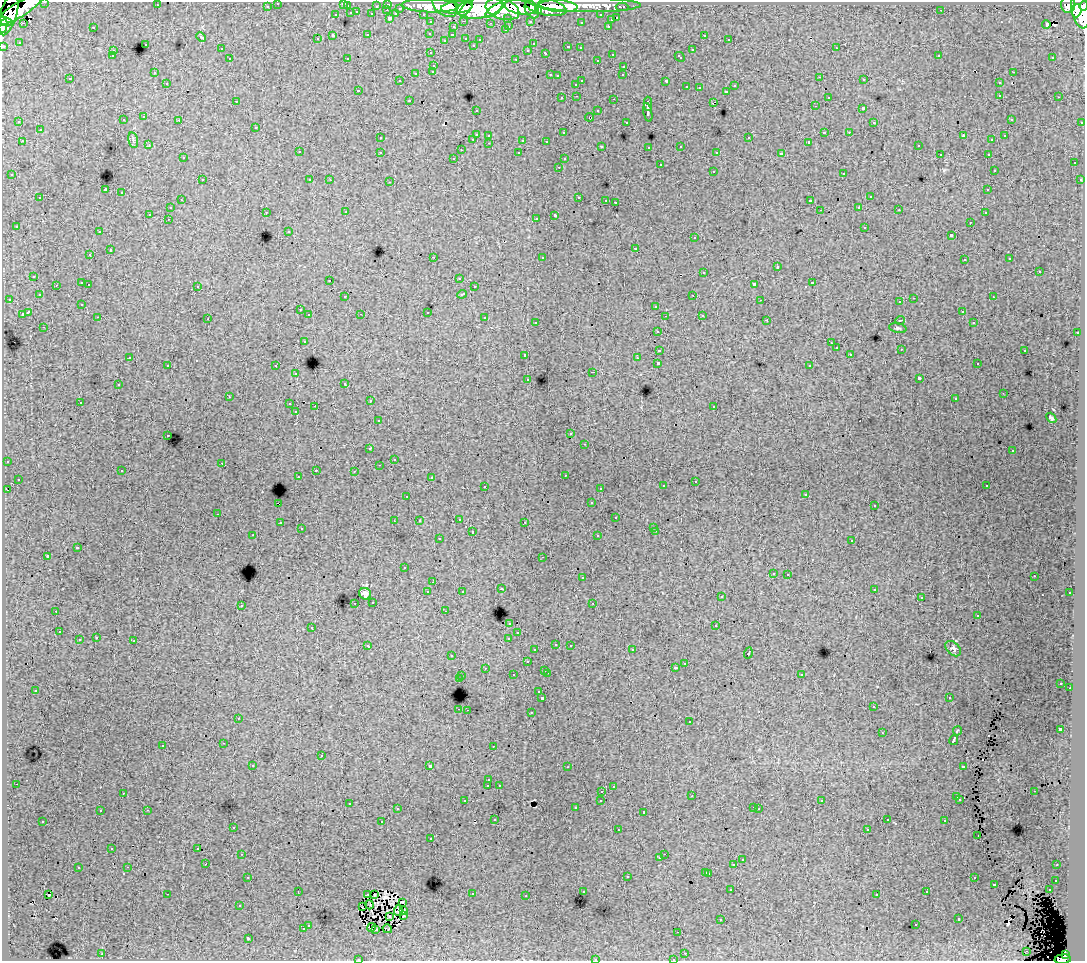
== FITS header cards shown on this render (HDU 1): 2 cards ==
NAXIS1  =                 1083
NAXIS2  =                  959

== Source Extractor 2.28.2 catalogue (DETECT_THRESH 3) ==
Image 1083 x 959 px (HDU 1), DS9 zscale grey, 1 PNG px = 1 image px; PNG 1087 x 963 px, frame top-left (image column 1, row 959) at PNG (2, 2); each listed source drawn as its Kron ellipse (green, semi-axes under 4 px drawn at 4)
Background 91.7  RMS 0.78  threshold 2.34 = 3 sigma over >= 5 px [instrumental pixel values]
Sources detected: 511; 7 with non-positive FLUX_AUTO (blend fragments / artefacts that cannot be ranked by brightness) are neither listed nor drawn; of the other 504, the 500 brightest by FLUX_AUTO listed and drawn (4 fainter detections omitted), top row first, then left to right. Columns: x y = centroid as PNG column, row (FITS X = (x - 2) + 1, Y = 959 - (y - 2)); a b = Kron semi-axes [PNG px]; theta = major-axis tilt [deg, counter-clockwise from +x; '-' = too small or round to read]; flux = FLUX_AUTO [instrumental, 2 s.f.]
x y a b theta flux
45 2 3 2 - 2200
278 3 3 3 - 2000
343 3 3 3 - 320
388 4 3 3 - 3200
157 5 3 2 - 64
590 5 51 7 0 110000
1068 5 8 7 - 66000
267 6 3 3 - 1100
347 6 3 3 - 790
376 6 3 2 - 920
430 6 29 6 -2 190000
445 6 14 9 -41 150000
558 6 20 6 -6 150000
1084 6 4 3 - 48000
457 7 16 6 5 190000
521 7 16 7 -10 250000
546 7 21 8 -12 240000
622 7 6 3 0 2600
400 8 3 3 - 950
466 8 9 4 49 95000
479 8 23 10 9 420000
502 9 17 10 -17 420000
19 10 27 7 31 240000
387 10 3 2 - 270
495 10 11 4 36 100000
532 10 9 6 -59 140000
941 10 3 2 - 100
1081 10 19 9 -80 340000
538 11 4 3 - 52000
1076 11 6 5 - 110000
357 12 3 2 - 260
351 13 3 3 - 670
372 14 3 3 - 790
396 14 3 3 - 620
423 14 3 2 - 1800
8 15 21 8 73 200000
336 15 3 3 - 360
601 15 3 3 - 1000
390 18 3 3 - 960
508 18 3 3 - 1000
617 18 3 3 - 520
611 20 3 3 - 270
5 21 7 4 -23 90000
464 21 3 2 - 250
530 21 3 3 - 990
431 22 3 3 - 1800
581 22 3 3 - 160
23 23 3 2 - 140
490 23 3 2 - 63
1046 24 4 3 - 380
3 26 7 4 78 38000
509 26 3 2 - 290
608 26 3 2 - 290
93 27 3 3 - 460
453 27 3 3 - 370
505 30 3 2 - 160
430 33 3 3 - 160
368 35 3 3 - 460
452 35 3 3 - 190
704 35 3 3 - 180
333 36 3 3 - 830
201 37 5 3 - 61
466 38 3 3 - 360
317 39 3 3 - 85
729 39 3 2 - 91
444 40 3 3 - 84
480 40 3 3 - 140
19 42 3 3 - 41
145 44 3 3 - 310
533 44 3 3 - 120
473 45 3 3 - 140
3 46 3 3 - 3300
568 47 3 3 - 250
580 48 3 3 - 250
836 48 3 2 - 120
221 49 3 3 - 190
528 50 3 3 - 150
692 50 3 3 - 470
113 51 3 3 - 200
431 53 3 2 - 170
546 53 3 3 - 310
612 54 3 3 - 290
939 55 3 2 - 110
112 56 3 3 - 150
680 57 5 3 - 340
1053 57 3 3 - 140
347 58 2 2 - 50
230 59 3 3 - 190
516 59 3 2 - 510
597 60 3 2 - 140
434 65 3 3 - 270
624 66 3 3 - 270
433 71 3 3 - 280
1013 72 3 2 - 250
154 73 3 3 - 150
416 73 3 3 - 420
550 75 3 2 - 290
623 75 3 2 - 83
557 76 3 3 - 99
820 77 3 2 - 150
70 79 3 3 - 140
864 80 3 3 - 170
400 81 3 3 - 110
582 81 3 2 - 450
666 81 4 3 - 810
167 83 3 3 - 190
999 83 3 3 - 270
576 84 3 3 - 260
735 86 3 3 - 260
687 87 3 3 - 310
699 88 2 2 - 56
358 90 3 3 - 96
726 91 3 3 - 220
1000 95 3 3 - 270
577 96 3 2 - 230
828 97 3 3 - 200
1059 97 3 2 - 200
562 98 3 3 - 260
614 99 3 2 - 400
409 100 3 2 - 230
236 101 3 2 - 77
713 103 4 2 - 490
648 104 7 3 89 2000
815 106 3 2 - 84
863 108 3 3 - 990
476 110 3 2 - 110
598 111 3 3 - 280
648 112 9 3 -79 2000
144 117 3 3 - 220
589 117 4 3 - 120
1011 119 3 3 - 220
123 120 3 3 - 170
179 120 3 2 - 210
19 122 3 3 - 130
626 122 3 3 - 150
874 122 3 3 - 120
1082 122 3 2 - 580
256 127 3 3 - 220
40 130 3 3 - 220
824 132 3 3 - 590
849 132 3 2 - 140
564 133 3 3 - 110
476 134 3 3 - 570
489 135 3 3 - 260
963 136 4 3 - 280
1005 136 3 2 - 79
380 138 3 3 - 150
749 138 3 3 - 330
473 139 3 2 - 270
133 140 8 4 -77 99
523 140 3 3 - 640
992 140 3 2 - 77
22 141 3 2 - 250
546 141 3 3 - 170
809 142 3 3 - 79
489 143 3 2 - 240
149 145 3 2 - 75
602 146 3 3 - 120
681 146 3 3 - 190
918 146 3 2 - 160
649 147 3 3 - 190
461 150 2 2 - 42
299 152 3 3 - 190
380 152 3 3 - 210
717 152 3 3 - 150
519 153 3 3 - 130
781 154 4 3 - 1800
940 154 3 2 - 86
988 154 3 2 - 210
183 158 3 3 - 130
454 158 3 3 - 130
564 159 3 3 - 120
1074 163 3 3 - 140
660 165 3 3 - 320
559 167 3 2 - 120
994 170 3 3 - 85
713 171 3 3 - 360
844 173 3 3 - 330
12 175 3 3 - 210
202 180 3 2 - 99
310 180 3 2 - 83
330 180 3 2 - 68
1080 180 3 3 - 200
390 182 3 2 - 310
105 190 4 3 - 5700
988 190 3 3 - 220
122 193 3 3 - 360
579 197 3 2 - 310
870 197 3 3 - 180
40 198 3 3 - 270
181 200 3 2 - 200
606 200 3 2 - 71
810 201 4 3 - 960
615 202 3 3 - 540
859 207 3 3 - 130
170 208 3 3 - 210
820 210 2 2 - 44
899 210 3 2 - 120
266 212 3 2 - 210
346 212 3 2 - 100
985 213 3 2 - 190
150 214 3 3 - 1000
555 215 4 3 - 1300
536 218 3 2 - 98
168 219 3 2 - 150
970 222 3 2 - 110
16 226 3 3 - 83
865 227 3 3 - 300
289 231 3 3 - 140
99 232 3 2 - 220
951 235 3 3 - 1000
695 238 3 3 - 240
636 248 3 3 - 490
110 250 3 3 - 450
90 255 3 3 - 250
433 257 2 2 - 420
542 257 3 3 - 300
1010 259 3 3 - 150
964 260 3 2 - 170
777 267 3 3 - 600
704 272 3 3 - 250
1039 272 3 3 - 400
34 276 3 3 - 270
459 278 3 3 - 120
330 280 3 2 - 160
82 283 3 3 - 600
812 283 3 3 - 350
89 284 3 2 - 150
754 284 4 3 - 1300
56 285 3 2 - 130
197 286 3 3 - 350
474 287 3 3 - 170
462 294 5 3 - 320
39 295 3 3 - 170
693 295 3 2 - 200
345 297 3 3 - 160
993 297 3 2 - 240
914 298 3 2 - 290
9 299 3 2 - 230
761 300 2 2 - 37
900 302 3 3 - 210
82 304 3 3 - 200
656 306 3 3 - 240
300 310 3 3 - 180
962 311 3 2 - 67
28 312 4 3 - 1200
427 312 3 3 - 390
22 314 4 3 - 520
361 314 3 2 - 42
309 315 3 3 - 180
702 315 3 2 - 180
665 316 2 2 - 38
98 317 3 2 - 240
485 318 3 3 - 380
208 319 3 2 - 57
767 320 3 2 - 130
900 320 5 3 - 37
536 322 3 3 - 97
974 323 3 2 - 87
44 327 3 2 - 190
898 328 9 5 -11 97
657 331 3 3 - 150
1077 333 3 2 - 280
304 341 3 3 - 260
831 343 3 2 - 48
836 348 3 3 - 87
901 349 2 2 - 50
659 350 4 3 - 690
1025 350 3 2 - 290
850 354 3 3 - 220
525 355 3 3 - 390
130 357 3 2 - 76
637 358 3 2 - 77
658 363 3 3 - 1600
977 364 3 2 - 75
168 365 3 3 - 270
276 366 3 3 - 390
810 366 3 2 - 32
593 372 3 2 - 540
296 374 3 3 - 150
919 378 4 3 - 1300
528 379 3 3 - 200
345 383 3 3 - 110
118 385 3 3 - 260
1003 393 3 2 - 54
229 397 3 2 - 88
955 399 3 3 - 99
370 401 3 2 - 180
80 402 3 2 - 170
290 404 3 2 - 340
315 406 2 2 - 340
714 406 3 2 - 180
296 412 3 3 - 200
1051 418 6 4 -50 94
378 421 3 3 - 150
571 434 3 3 - 190
168 435 3 2 - 190
585 444 3 2 - 200
370 449 3 3 - 220
1013 451 3 3 - 150
394 459 3 2 - 53
8 461 2 2 - 44
222 463 3 2 - 120
379 465 3 2 - 64
316 470 3 2 - 210
122 471 3 2 - 160
354 471 3 2 - 44
565 475 3 2 - 55
298 476 3 2 - 29
431 477 3 2 - 60
18 479 3 2 - 140
695 481 3 2 - 170
485 486 3 2 - 150
663 486 3 3 - 190
986 486 3 2 - 78
600 488 3 2 - 160
7 490 4 2 - 34
806 494 3 3 - 120
407 496 2 2 - 45
591 503 3 3 - 120
279 504 4 2 - 500
874 506 3 3 - 130
218 514 3 2 - 200
616 518 3 3 - 280
459 519 3 2 - 320
394 521 2 2 - 31
419 521 3 2 - 90
525 522 3 2 - 160
280 523 3 3 - 210
653 527 3 3 - 120
301 529 3 3 - 110
656 531 3 2 - 220
472 532 3 3 - 460
253 535 3 2 - 130
598 536 3 3 - 260
439 539 3 3 - 240
852 541 3 3 - 200
77 548 3 3 - 760
48 556 3 3 - 1200
542 557 3 2 - 53
404 568 3 3 - 120
773 573 3 3 - 230
788 574 3 3 - 130
1034 576 3 2 - 73
582 578 3 3 - 200
433 582 3 2 - 76
501 589 3 3 - 210
874 589 3 3 - 200
462 591 3 3 - 160
428 592 3 3 - 240
1070 593 3 2 - 120
365 594 6 5 - 180
721 597 3 3 - 150
921 598 2 2 - 40
373 602 3 3 - 190
355 603 3 2 - 140
593 603 3 2 - 150
241 605 3 3 - 270
56 611 3 2 - 48
445 611 3 2 - 73
978 615 3 2 - 86
510 623 3 3 - 250
716 626 3 3 - 500
312 627 3 3 - 160
59 632 3 2 - 170
518 633 3 3 - 170
96 638 3 3 - 220
509 638 3 3 - 440
79 640 3 3 - 340
134 641 3 3 - 490
556 644 3 2 - 150
570 645 3 2 - 140
368 646 4 3 - 290
953 649 9 6 -42 150
535 650 3 3 - 150
632 650 3 2 - 180
748 653 5 3 - 580
451 656 3 3 - 130
527 662 3 3 - 300
685 663 3 2 - 200
485 668 3 2 - 81
675 668 3 3 - 140
545 670 3 2 - 300
547 673 3 2 - 320
801 674 3 3 - 270
513 675 3 3 - 310
462 676 3 2 - 110
459 679 4 3 - 660
1061 683 3 3 - 100
1070 688 2 2 - 210
35 690 3 3 - 130
539 692 3 3 - 190
542 698 3 3 - 1100
949 698 3 2 - 51
873 707 3 2 - 170
459 709 3 2 - 200
467 710 2 2 - 230
531 712 3 2 - 290
238 718 2 2 - 46
690 722 3 3 - 120
1060 729 3 3 - 2000
957 731 5 3 - 770
882 733 3 2 - 62
954 740 5 3 - 2200
224 743 3 2 - 170
163 745 3 3 - 250
493 746 3 2 - 64
321 756 3 3 - 360
253 765 3 2 - 57
430 766 3 3 - 2400
963 766 4 3 - 210
567 767 3 2 - 69
489 780 3 3 - 110
16 784 3 2 - 160
499 785 3 2 - 48
488 786 3 3 - 960
613 787 3 3 - 99
602 791 3 2 - 220
1034 791 3 2 - 210
123 793 3 2 - 57
692 796 3 3 - 66
957 797 3 3 - 490
960 799 3 3 - 180
601 800 3 3 - 180
465 801 3 2 - 160
822 801 3 3 - 150
349 803 3 2 - 320
754 807 3 2 - 97
575 808 3 3 - 150
397 809 3 3 - 190
759 809 3 2 - 58
147 810 3 2 - 320
100 811 3 2 - 210
644 812 3 3 - 310
495 819 3 3 - 130
887 820 3 3 - 130
43 821 3 2 - 150
945 821 3 3 - 240
382 822 3 3 - 420
233 827 3 2 - 100
867 829 3 2 - 110
618 830 3 2 - 150
978 836 3 2 - 64
431 839 3 3 - 190
198 848 3 2 - 110
112 849 3 2 - 86
242 854 3 2 - 170
664 854 2 2 - 190
660 858 3 3 - 150
742 860 3 3 - 370
206 864 2 2 - 170
734 865 3 3 - 530
1057 865 3 2 - 48
128 867 3 2 - 220
78 868 3 3 - 430
706 872 3 3 - 520
709 873 3 3 - 350
248 877 3 2 - 150
627 877 3 3 - 310
974 878 3 2 - 160
1056 880 3 3 - 190
995 884 3 3 - 530
731 890 3 2 - 110
1049 890 3 2 - 190
298 891 2 2 - 37
583 891 3 3 - 160
927 892 3 3 - 150
167 894 3 2 - 390
472 894 3 2 - 320
877 894 3 3 - 130
48 895 3 2 - 100
368 895 3 2 - 51
374 895 2 2 - 71
526 896 3 2 - 110
402 902 3 2 - 65
370 905 4 2 - 75
240 906 3 3 - 130
362 907 3 2 - 77
398 911 5 3 - 35
404 911 4 2 - 69
403 915 3 3 - 77
390 916 3 2 - 63
721 919 3 2 - 49
959 919 3 3 - 250
308 925 3 3 - 320
916 925 3 2 - 200
371 927 4 2 - 49
303 929 3 3 - 430
376 929 2 2 - 66
387 929 5 2 - 70
678 932 3 2 - 53
248 938 3 3 - 1400
1027 951 2 2 - 33
685 953 3 2 - 150
102 954 3 2 - 270
1066 955 4 3 - 32000
358 959 3 2 - 72
595 959 3 3 - 340
673 959 3 2 - 120
1063 959 8 4 5 63000
At the frame edge (FLAGS 8, measured only in part): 11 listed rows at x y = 45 2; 278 3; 343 3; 1084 6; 5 21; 3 26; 3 46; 358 959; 595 959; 673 959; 1063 959
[4 fainter detections neither listed nor drawn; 7 non-positive-flux detections neither listed nor drawn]